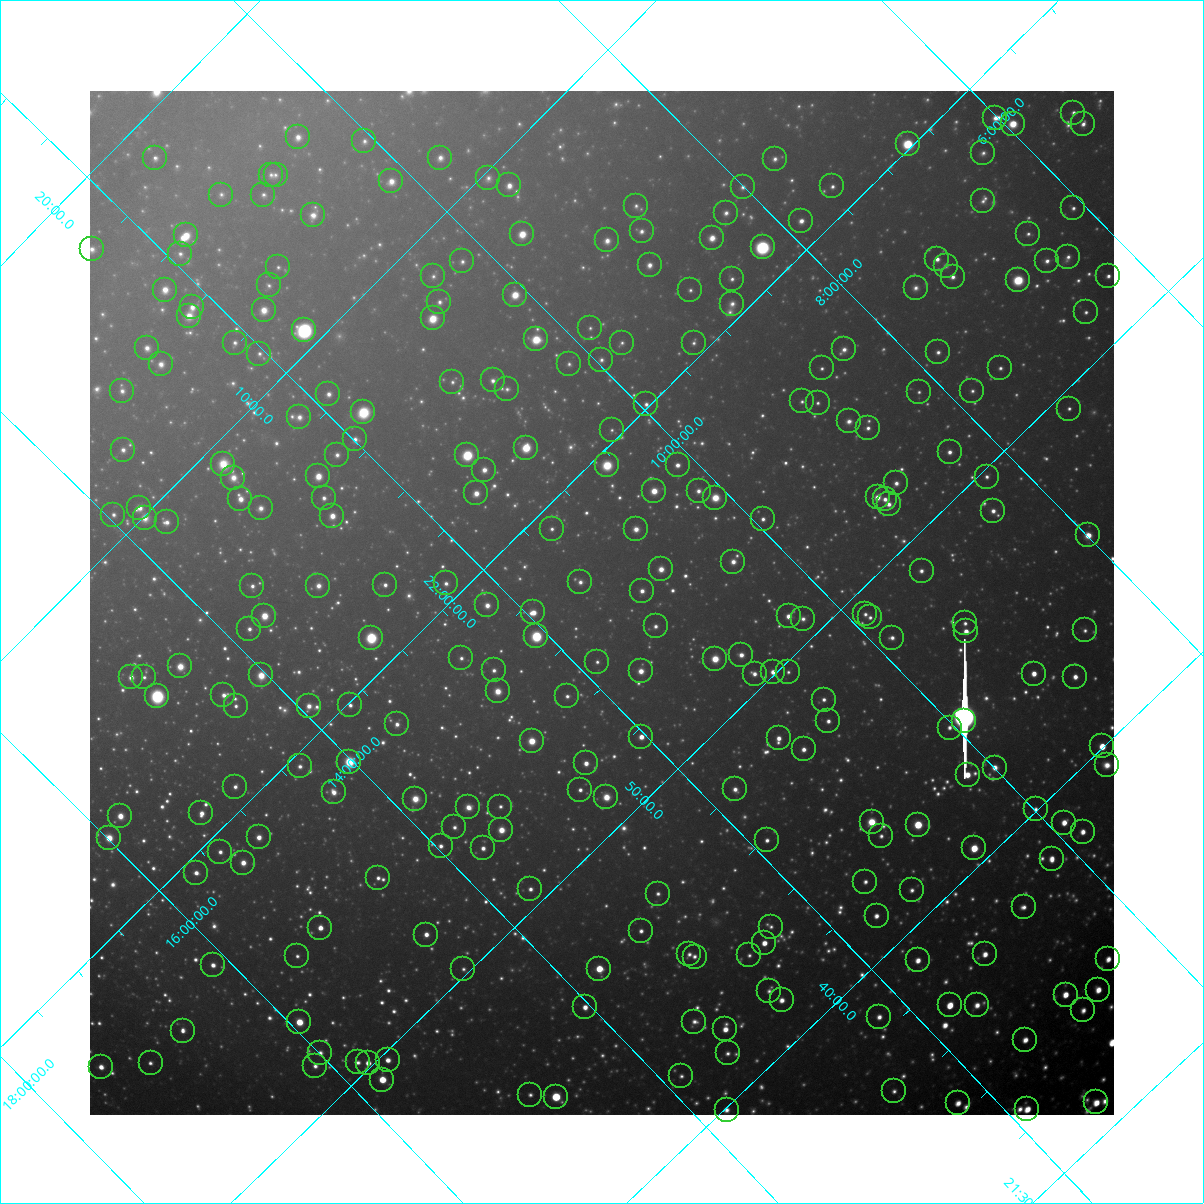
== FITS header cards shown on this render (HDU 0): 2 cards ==
NAXIS1  =                 1024 / Required FITS header
NAXIS2  =                 1024 / Required FITS header

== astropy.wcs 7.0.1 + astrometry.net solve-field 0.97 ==
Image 1024 x 1024 px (HDU 0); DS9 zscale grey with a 90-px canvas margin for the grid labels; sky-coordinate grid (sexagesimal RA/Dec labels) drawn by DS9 from the SOLVED WCS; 267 Tycho-2 reference stars matched to detected sources circled (green)
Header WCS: RA---TAN-SIP/DEC--TAN-SIP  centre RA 21:56:09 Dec +11:28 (329.04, +11.46 deg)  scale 31.6 arcsec/px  FOV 540.2' x 538.8'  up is +135 deg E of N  parity flipped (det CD > 0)
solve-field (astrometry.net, Tycho-2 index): VERIFIED the header's WCS against the Tycho-2 star catalogue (verified at 8 index scales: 10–223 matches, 0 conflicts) and refined it, rather than solving blind
Solved WCS: RA---TAN-SIP/DEC--TAN-SIP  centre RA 21:56:10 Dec +11:28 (329.04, +11.46 deg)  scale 31.7 arcsec/px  FOV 540.6' x 540.5'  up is +135 deg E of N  parity flipped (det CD > 0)
The solver's refit moves the header's centre by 15 arcsec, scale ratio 1.001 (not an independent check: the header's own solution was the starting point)
Tycho-2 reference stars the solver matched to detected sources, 267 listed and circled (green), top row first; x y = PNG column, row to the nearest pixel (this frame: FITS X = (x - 90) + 1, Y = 1024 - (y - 91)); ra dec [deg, ICRS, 3 dp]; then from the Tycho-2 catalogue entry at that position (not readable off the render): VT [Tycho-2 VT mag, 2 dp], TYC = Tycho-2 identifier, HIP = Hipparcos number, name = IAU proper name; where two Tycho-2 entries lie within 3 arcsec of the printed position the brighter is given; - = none
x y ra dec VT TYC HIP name
1073 113 329.203 +5.500 8.86 553-51-1 - -
995 118 329.652 +6.014 7.98 557-807-1 108485 -
1013 124 329.506 +5.940 7.21 557-1531-1 108439 -
1083 124 329.071 +5.512 8.54 553-145-1 108284 -
298 137 333.906 +10.457 8.09 1141-1048-1 109909 -
364 141 333.458 +10.073 9.10 1141-365-1 - -
908 144 330.033 +6.717 5.97 564-1847-1 108612 -
983 153 329.508 +6.308 9.43 557-504-1 - -
155 158 334.681 +11.465 8.76 1145-140-1 - -
440 158 332.876 +9.706 8.54 1140-206-1 - -
775 159 330.767 +7.637 8.72 1135-277-1 108850 -
271 175 333.840 +10.859 9.32 1141-428-1 - -
276 175 333.811 +10.831 9.39 1141-602-1 - -
488 178 332.445 +9.536 9.29 1140-742-1 - -
391 181 333.038 +10.155 8.13 1140-1217-1 109604 -
509 185 332.267 +9.451 7.94 1140-1451-1 109341 -
832 186 330.234 +7.448 8.80 564-3-1 108678 -
743 187 330.791 +8.011 8.89 1135-1076-1 - -
221 195 334.032 +11.287 9.45 1145-623-1 - -
263 195 333.765 +11.029 9.08 1141-340-1 109863 -
983 201 329.207 +6.605 9.56 557-1016-1 - -
636 206 331.343 +8.790 9.38 1136-467-1 - -
1073 208 328.604 +6.084 8.94 557-543-1 108130 -
726 213 330.732 +8.274 8.88 1135-445-1 - -
313 215 333.321 +10.848 8.26 1141-522-1 109703 -
801 221 330.212 +7.852 7.99 1135-489-1 108663 -
642 231 331.146 +8.913 8.66 1135-34-1 108973 -
522 234 331.881 +9.671 7.03 1140-1408-1 109218 -
1028 234 328.721 +6.521 9.32 557-1015-1 - -
186 235 334.003 +11.760 7.28 1145-1024-1 109942 -
712 238 330.663 +8.515 7.87 1135-27-1 - -
607 240 331.304 +9.184 8.54 1136-39-1 109025 -
763 247 330.288 +8.257 5.80 1135-877-1 108699 -
92 249 334.516 +12.424 8.66 1145-650-1 - -
180 254 333.924 +11.911 9.04 1145-1049-1 - -
1068 257 328.330 +6.415 9.07 557-1154-1 108038 -
937 259 329.124 +7.242 8.54 557-409-1 - -
462 261 332.086 +10.216 9.18 1140-204-1 - -
1047 261 328.434 +6.570 8.82 557-1163-1 - -
650 265 330.885 +9.071 8.43 1135-274-1 - -
946 266 329.030 +7.228 9.31 557-67-1 - -
278 267 333.218 +11.391 9.31 1145-651-1 109658 -
433 276 332.177 +10.487 9.44 1140-62-1 109305 -
1108 276 327.961 +6.281 9.00 556-434-1 - -
953 277 328.917 +7.254 8.76 557-367-1 108239 -
732 279 330.279 +8.644 8.92 1135-1052-1 108696 -
1018 280 328.491 +6.865 6.23 557-1205-1 108090 -
269 285 333.161 +11.562 9.38 1144-825-1 - -
916 288 329.078 +7.554 9.29 1122-360-1 108286 -
165 290 333.798 +12.228 7.96 1145-847-1 - -
690 290 330.470 +8.972 9.38 1135-132-1 - -
515 295 331.544 +10.093 7.14 1140-1050-1 109117 -
439 302 331.975 +10.609 9.05 1140-937-1 - -
732 304 330.122 +8.796 9.16 1135-402-1 - -
192 307 333.513 +12.172 8.20 1145-1194-1 109772 -
264 310 333.040 +11.748 8.17 1144-635-1 - -
1086 312 327.871 +6.641 9.18 556-883-1 - -
189 316 333.479 +12.244 8.42 1145-848-1 - -
433 318 331.914 +10.754 7.19 1140-823-1 109226 -
590 328 330.861 +9.832 9.66 1139-157-1 - -
304 330 332.656 +11.625 5.96 1144-1415-1 109471 -
536 339 331.130 +10.240 7.03 1139-952-1 108963 -
235 343 333.019 +12.130 8.99 1144-943-1 109597 -
622 343 330.567 +9.725 9.52 1139-1438-1 - -
694 343 330.115 +9.279 9.43 1135-394-1 108633 -
147 348 333.547 +12.705 8.58 1145-992-1 - -
844 349 329.133 +8.378 8.87 1122-558-1 - -
938 352 328.531 +7.808 9.04 1122-270-1 - -
259 354 332.793 +12.046 9.31 1144-1329-1 - -
601 360 330.587 +9.959 9.34 1139-435-1 - -
161 364 333.355 +12.721 8.42 1145-406-1 109716 -
569 364 330.766 +10.187 9.55 1139-1528-1 - -
822 368 329.152 +8.634 9.23 1122-8-1 - -
1000 368 328.045 +7.516 9.13 1122-920-1 - -
493 380 331.142 +10.766 8.79 1139-896-1 - -
452 382 331.389 +11.026 9.31 1140-103-1 - -
507 389 330.999 +10.730 9.56 1139-151-1 108929 -
122 391 333.432 +13.127 9.03 1149-1325-1 - -
972 391 328.074 +7.831 9.56 1122-1192-1 - -
919 392 328.398 +8.171 9.43 1122-1012-1 - -
328 394 332.098 +11.870 8.47 1144-1408-1 - -
802 401 329.066 +8.963 9.42 1122-123-1 - -
818 403 328.959 +8.872 9.29 1122-271-1 - -
646 404 330.025 +9.954 9.04 1139-1487-1 - -
1069 409 327.364 +7.334 9.25 556-154-1 - -
363 412 331.761 +11.768 7.04 1144-731-1 109181 -
299 417 332.137 +12.195 8.78 1144-976-1 - -
849 421 328.648 +8.792 8.92 1122-517-1 108143 -
868 428 328.487 +8.711 8.75 1122-1459-1 - -
612 430 330.078 +10.329 9.56 1139-1336-1 - -
355 439 331.643 +11.988 8.97 1144-1048-1 - -
526 448 330.506 +10.974 6.35 1139-756-1 108766 -
123 450 333.056 +13.489 8.73 1148-1244-1 - -
950 452 327.826 +8.347 8.61 1122-1390-1 107868 -
337 455 331.658 +12.197 9.12 1144-950-1 109154 -
467 455 330.829 +11.387 5.81 1143-506-1 108875 -
223 464 332.326 +12.959 8.25 1144-1158-1 - -
607 465 329.882 +10.576 7.18 1139-929-1 108566 -
678 465 329.441 +10.133 8.13 1139-161-1 108413 -
484 470 330.628 +11.371 8.12 1143-1366-1 108806 -
318 476 331.641 +12.445 7.25 1144-338-1 109147 -
987 477 327.438 +8.266 9.32 1121-1422-1 107754 -
233 478 332.174 +12.981 8.45 1144-288-1 - -
896 483 327.959 +8.873 8.94 1122-1065-1 - -
654 491 329.424 +10.440 7.34 1139-966-1 108408 -
699 491 329.145 +10.162 8.78 1126-1571-1 - -
476 493 330.530 +11.568 7.84 1143-1548-1 - -
878 497 327.986 +9.079 7.84 1122-901-1 107925 -
324 498 331.467 +12.547 8.73 1144-462-1 109086 -
715 498 328.996 +10.097 7.17 1126-448-1 108263 -
240 499 331.992 +13.069 7.82 1144-1020-1 109251 -
885 499 327.927 +9.042 8.41 1122-759-1 107902 -
889 504 327.871 +9.050 8.72 1122-865-1 - -
139 508 332.582 +13.749 8.19 1148-1205-1 109440 -
261 508 331.806 +13.002 8.73 1144-920-1 - -
993 511 327.183 +8.435 8.74 1121-640-1 - -
113 515 332.705 +13.952 8.86 1148-723-1 109486 -
332 516 331.300 +12.605 7.53 1144-1268-1 109024 -
145 518 332.483 +13.780 8.68 1148-1491-1 - -
763 519 328.561 +9.930 8.85 1126-511-1 - -
167 522 332.315 +13.671 8.69 1148-724-1 109355 -
552 529 329.826 +11.315 9.12 1143-602-1 - -
636 529 329.293 +10.790 8.23 1126-1585-1 - -
1088 535 326.442 +7.988 7.33 1121-1547-1 107447 -
733 562 328.476 +10.380 8.40 1126-843-1 - -
661 569 328.881 +10.880 7.83 1126-16-1 108228 -
922 571 327.245 +9.253 9.14 1121-1093-1 107698 -
580 582 329.306 +11.466 8.99 1130-1729-1 108367 -
446 583 330.147 +12.316 8.98 1143-1525-1 - -
385 585 330.524 +12.705 8.67 1143-619-1 108775 -
252 586 331.362 +13.538 8.89 1148-1117-1 - -
318 586 330.942 +13.125 8.57 1147-326-1 108919 -
642 591 328.861 +11.133 8.42 1126-988-1 - -
487 605 329.744 +12.194 8.32 1143-700-1 - -
533 612 329.406 +11.947 7.51 1143-1360-1 108396 -
865 614 327.316 +9.872 9.35 1125-1511-1 - -
264 616 331.094 +13.648 7.77 1147-574-1 108949 -
789 616 327.781 +10.368 7.93 1126-1094-1 107858 -
870 617 327.266 +9.862 9.08 1125-1549-1 - -
803 619 327.674 +10.292 9.35 1126-794-1 - -
965 623 326.639 +9.299 9.28 1121-541-1 - -
656 626 328.549 +11.266 9.03 1130-1398-1 - -
249 629 331.107 +13.824 8.76 1147-1591-1 - -
1085 630 325.856 +8.589 9.73 1121-1176-1 - -
966 631 326.581 +9.342 7.67 1121-767-1 107495 -
536 636 329.235 +12.076 5.54 1130-1972-1 108339 -
371 638 330.272 +13.120 5.64 1143-1614-1 108693 -
892 638 326.999 +9.846 8.81 1125-2072-1 - -
741 655 327.828 +10.902 8.34 1126-443-1 - -
461 658 329.570 +12.682 9.19 1143-89-1 - -
715 659 327.966 +11.091 6.68 1126-413-1 107919 -
597 662 328.688 +11.853 9.33 1130-910-1 - -
180 666 331.308 +14.486 7.59 1148-1375-1 109030 -
494 670 329.286 +12.554 9.19 1130-1806-1 - -
641 671 328.354 +11.634 7.92 1130-768-1 108051 -
773 672 327.521 +10.807 7.88 1126-200-1 107780 -
788 672 327.425 +10.712 9.54 1125-171-1 - -
755 674 327.624 +10.935 8.71 1126-185-1 107811 -
1034 674 325.893 +9.172 7.87 1121-1053-1 - -
261 675 330.733 +14.039 7.68 1147-981-1 108843 -
131 677 331.553 +14.858 8.30 1148-1295-1 - -
144 677 331.470 +14.775 9.38 1148-60-1 109088 -
1075 677 325.619 +8.931 8.31 1121-1005-1 107169 -
498 691 329.127 +12.659 7.86 1130-1661-1 108307 -
223 695 330.845 +14.395 8.69 1147-497-1 - -
157 696 331.264 +14.816 6.60 1147-277-1 109009 -
567 696 328.656 +12.253 9.21 1130-1130-1 - -
824 700 327.027 +10.656 8.98 1125-883-1 - -
350 705 329.973 +13.668 8.97 1147-186-1 - -
236 706 330.698 +14.386 9.18 1147-1635-1 - -
309 706 330.232 +13.931 8.46 1147-1554-1 - -
828 721 326.860 +10.760 8.69 1125-1069-1 - -
964 721 326.019 +9.905 8.74 1125-1747-1 - -
397 724 329.554 +13.494 8.59 1147-676-1 - -
950 728 326.068 +10.034 8.81 1125-2001-1 - -
641 737 327.928 +12.036 7.63 1130-1171-1 107903 -
779 738 327.059 +11.178 8.21 1125-214-1 107647 -
532 741 328.592 +12.751 6.61 1130-233-1 108127 -
1102 746 325.008 +9.185 6.99 1120-161-1 106981 -
804 749 326.832 +11.089 8.59 1125-836-1 - -
349 762 329.614 +14.022 6.68 1147-1405-1 108471 -
586 763 328.105 +12.547 8.29 1130-1367-1 - -
1107 765 324.861 +9.270 9.03 1120-327-1 - -
300 766 329.900 +14.360 9.08 1147-687-1 108572 -
995 768 325.532 +9.992 8.47 1125-1426-1 - -
968 775 325.654 +10.208 7.59 1125-1349-1 107184 -
235 787 330.182 +14.889 8.82 1147-731-1 - -
735 789 327.003 +11.766 8.91 1129-1655-1 107628 -
580 790 327.971 +12.747 8.74 1130-61-1 - -
334 792 329.516 +14.309 8.42 1147-1384-1 - -
606 797 327.758 +12.626 8.82 1130-653-1 107848 -
415 799 328.956 +13.839 7.86 1134-801-1 108249 -
468 807 328.565 +13.557 8.64 1134-1052-1 - -
500 807 328.367 +13.351 9.42 1134-1772-1 - -
1036 809 325.015 +9.987 8.96 1124-904-1 - -
201 813 330.226 +15.260 8.22 1680-1567-1 108671 -
120 816 330.729 +15.782 7.30 1680-33-1 108842 -
872 822 325.943 +11.101 7.31 1125-772-1 107280 -
1064 823 324.754 +9.888 7.96 1124-1088-1 106895 -
918 825 325.637 +10.824 6.03 1125-925-1 107173 -
454 827 328.523 +13.767 9.10 1134-1030-1 - -
501 830 328.208 +13.489 7.47 1134-1169-1 108002 -
1083 832 324.581 +9.826 8.42 1124-1552-1 - -
881 836 325.793 +11.127 9.33 1125-1382-1 - -
259 837 329.704 +15.054 8.07 1679-2075-1 108498 -
109 838 330.660 +15.986 6.68 1680-609-1 108814 -
767 840 326.475 +11.877 8.86 1129-1994-1 107461 -
441 846 328.489 +13.969 9.00 1134-534-1 - -
483 848 328.207 +13.716 8.54 1134-1734-1 108001 -
974 848 325.139 +10.612 7.03 1124-401-1 107028 -
220 852 329.857 +15.384 8.81 1679-1903-1 - -
1052 859 324.599 +10.185 8.07 1124-2040-1 106839 -
243 863 329.639 +15.307 7.91 1679-1928-1 108483 -
196 873 329.875 +15.662 8.21 1679-1151-1 108563 -
378 878 328.681 +14.558 9.21 1134-190-1 108153 -
865 882 325.597 +11.505 8.92 1129-433-1 - -
530 889 327.642 +13.668 9.02 1134-1771-1 - -
912 890 325.256 +11.263 9.32 1128-1642-1 107062 -
658 894 326.812 +12.891 9.42 1129-124-1 - -
1024 907 324.458 +10.655 9.09 1124-1349-1 - -
877 916 325.308 +11.643 8.44 1128-960-1 - -
771 927 325.892 +12.377 9.68 1129-1368-1 - -
320 928 328.724 +15.226 7.77 1679-1714-1 108166 -
641 931 326.676 +13.226 8.94 1133-839-1 - -
426 935 328.008 +14.601 8.42 1134-1225-1 107932 -
764 943 325.827 +12.518 7.90 1129-1437-1 107246 -
689 954 326.224 +13.062 9.02 1129-572-1 107375 -
985 954 324.392 +11.187 8.31 1124-939-1 106760 -
749 955 325.842 +12.689 9.74 1129-466-1 - -
297 956 328.688 +15.542 9.52 1679-1076-1 108157 -
695 957 326.177 +13.043 9.32 1129-1881-1 - -
1108 959 323.609 +10.435 8.15 1123-636-1 106516 -
918 960 324.765 +11.650 8.32 1128-1656-1 106902 -
213 965 329.168 +16.124 8.57 1679-681-1 108319 -
463 969 327.548 +14.578 9.62 1134-354-1 - -
599 969 326.693 +13.720 6.70 1133-1901-1 107531 -
1098 990 323.472 +10.682 8.15 1123-1103-1 106471 -
769 991 325.489 +12.781 9.10 1128-713-1 - -
1066 995 323.640 +10.919 7.97 1124-733-1 106526 -
782 1000 325.349 +12.756 8.46 1128-607-1 107085 -
950 1005 324.277 +11.719 7.25 1128-522-1 106725 -
977 1005 324.113 +11.545 8.65 1128-384-1 - -
585 1007 326.534 +14.043 8.27 1133-1356-1 - -
1083 1010 323.432 +10.902 8.70 1123-299-1 106460 -
879 1017 324.638 +12.238 8.92 1128-1479-1 - -
299 1022 328.243 +15.932 7.02 1679-1445-1 108012 -
694 1022 325.756 +13.439 9.38 1133-215-1 - -
725 1029 325.511 +13.289 8.27 1132-1070-1 107131 -
183 1031 328.934 +16.713 9.06 1679-205-1 - -
1025 1040 323.594 +11.448 8.37 1127-998-1 - -
320 1053 327.911 +15.988 9.41 1666-752-1 - -
728 1053 325.341 +13.420 9.35 1132-500-1 - -
388 1060 327.434 +15.608 8.35 1666-206-1 107753 -
358 1062 327.607 +15.810 9.13 1666-434-1 - -
151 1063 328.931 +17.109 9.10 1683-182-1 108246 -
368 1063 327.540 +15.751 8.01 1666-23-1 107790 -
315 1066 327.856 +16.100 9.43 1666-644-1 - -
101 1067 329.222 +17.440 8.10 1683-338-1 108331 -
681 1076 325.482 +13.851 9.47 1132-1278-1 - -
382 1080 327.340 +15.761 6.94 1666-733-1 107726 -
894 1091 324.067 +12.591 9.62 1128-1111-1 - -
530 1095 326.307 +14.920 9.40 1133-234-1 107401 -
556 1097 326.131 +14.772 6.02 1133-1258-1 107350 -
1096 1102 322.758 +11.374 8.22 1127-1262-1 106232 -
958 1103 323.598 +12.257 8.11 1127-542-1 106513 -
1027 1109 323.135 +11.851 7.92 1127-1372-1 106361 -
727 1110 324.981 +13.768 8.78 1132-426-1 - -